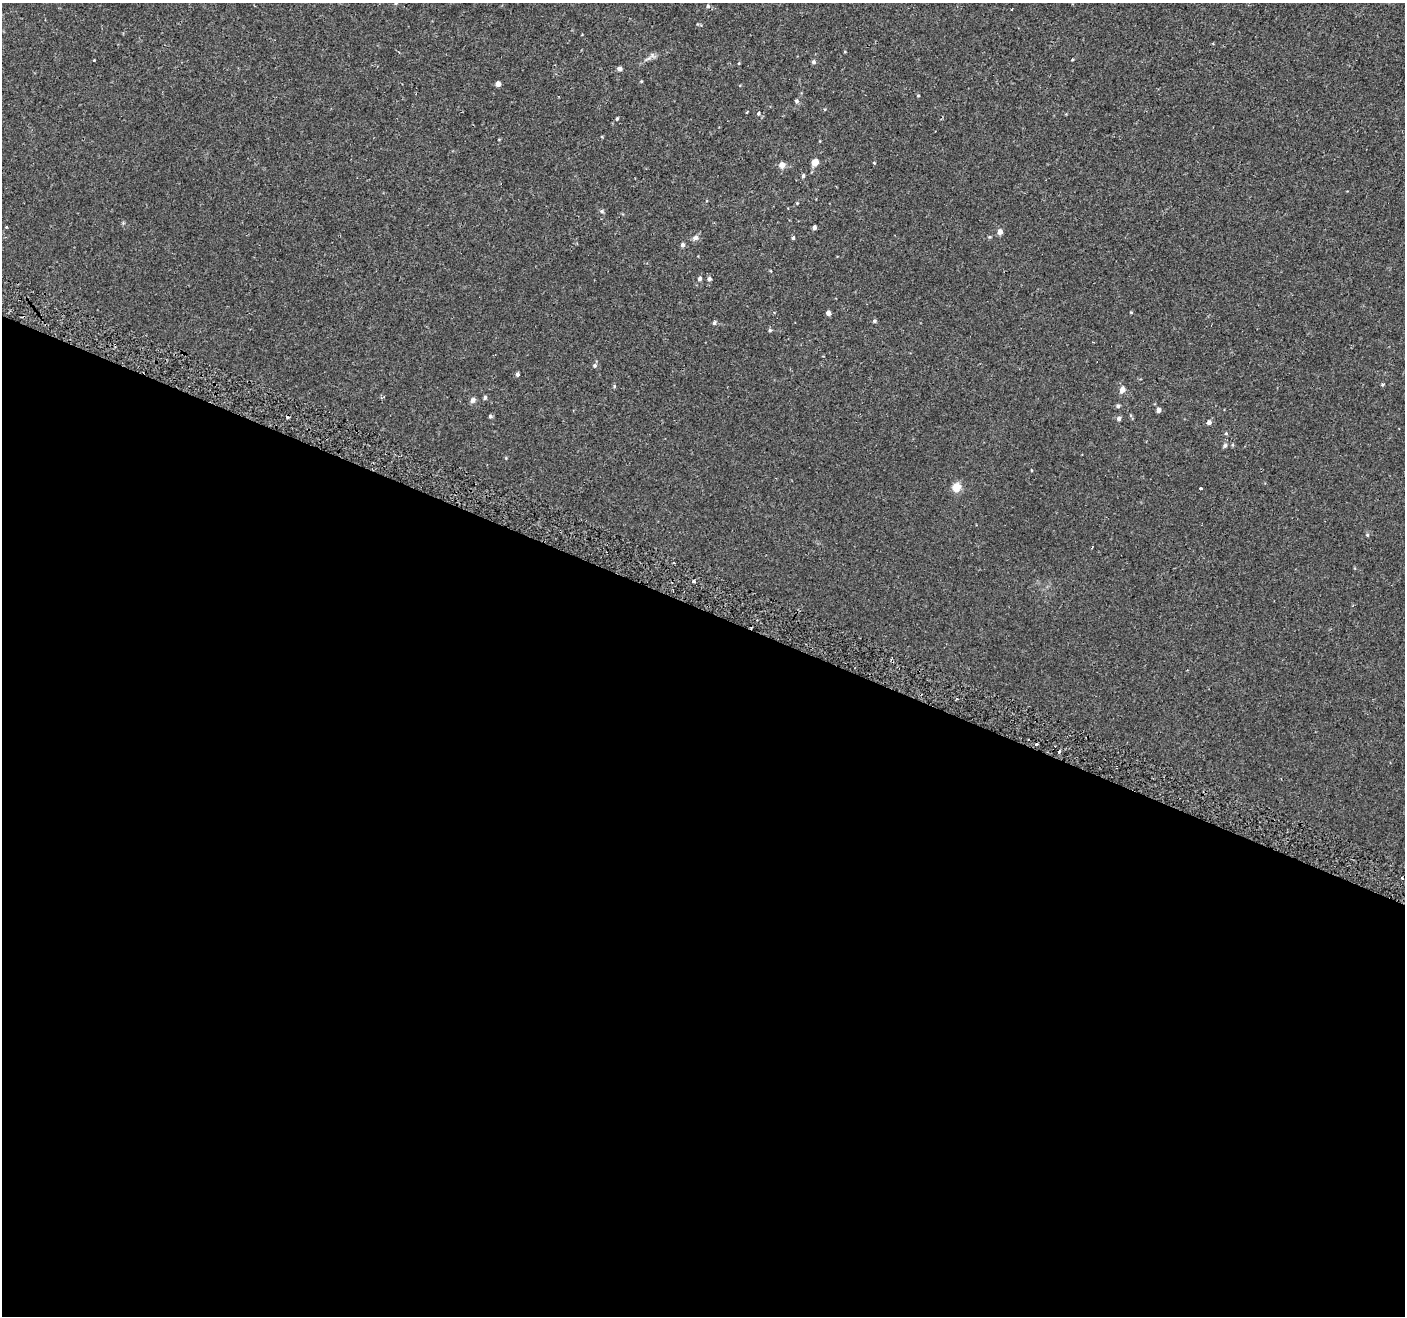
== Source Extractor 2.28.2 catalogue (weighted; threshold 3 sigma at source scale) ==
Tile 14 of 4 x 4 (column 2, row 4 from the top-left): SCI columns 1459-2861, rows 259-1572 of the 5713 x 5842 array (HDU 1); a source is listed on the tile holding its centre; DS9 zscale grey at full resolution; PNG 1407 x 1318 px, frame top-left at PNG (2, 3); no overlay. Shown black and unused: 54% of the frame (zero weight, under 2 of 3 exposures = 3% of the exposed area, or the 3 px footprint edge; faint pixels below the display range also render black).
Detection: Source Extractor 2.28.2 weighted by HDU 2 'WHT'; one run over the whole footprint, this tile lists its part. Background -4.00e-04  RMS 0.0031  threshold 0.0139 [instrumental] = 3 sigma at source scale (4.5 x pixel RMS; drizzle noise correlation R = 1.50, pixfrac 1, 0.0396/0.0396 arcsec/px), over >= 5 px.
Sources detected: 56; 4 cosmic-ray / hot-pixel residue — not listed; the other 52 listed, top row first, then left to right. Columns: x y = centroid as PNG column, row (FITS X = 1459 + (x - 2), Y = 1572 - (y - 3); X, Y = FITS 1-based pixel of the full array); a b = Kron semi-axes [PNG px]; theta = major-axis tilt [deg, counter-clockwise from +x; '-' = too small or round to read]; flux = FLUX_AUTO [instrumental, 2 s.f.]
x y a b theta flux
708 6 5 4 - 0.45
1012 9 3 2 - 0.24
652 55 7 4 -72 0.6
94 60 3 3 - 0.52
813 62 5 5 - 0.64
619 69 5 4 - 0.99
641 81 5 3 - 0.25
498 84 4 4 - 1.7
918 96 4 3 - 0.23
797 101 6 5 - 0.56
758 113 5 4 - 0.39
617 118 4 3 - 0.39
815 162 6 5 - 3.4
874 163 4 4 - 0.24
782 165 6 6 - 2
803 176 5 4 - 0.46
797 203 4 4 - 0.24
602 211 5 5 - 0.47
6 227 3 2 - 0.32
814 227 4 4 - 0.89
1000 232 5 4 - 1.8
695 237 6 6 - 1.1
793 238 4 4 - 0.37
682 245 5 5 - 0.75
700 278 6 5 - 0.66
709 279 5 5 - 0.76
1131 312 4 4 - 0.24
828 313 4 4 - 1.5
874 321 5 5 - 0.52
714 323 5 4 - 0.59
770 330 5 4 - 0.43
595 365 5 5 - 0.54
517 374 5 4 - 0.69
1382 384 5 3 - 0.33
614 386 5 4 - 0.34
1122 390 6 5 - 2.1
485 398 5 4 - 0.56
473 400 6 5 - 1.1
1118 406 5 4 - 0.55
1158 410 4 4 - 1.3
490 416 5 4 - 0.47
1119 418 5 5 - 0.81
1209 422 5 5 - 1.1
1226 433 5 4 - 0.32
1225 445 5 5 - 0.65
506 458 4 3 - 0.24
957 487 10 8 74 3.3
1201 488 3 3 - 1.7
1367 535 5 4 - 0.37
694 581 4 3 - 0.56
1036 744 3 3 - 0.58
1059 752 3 3 - 1.7